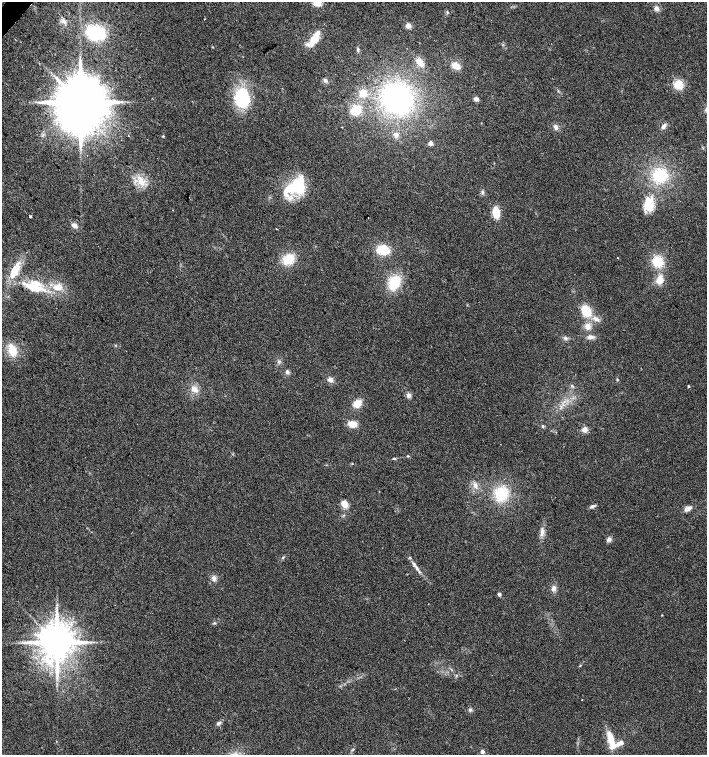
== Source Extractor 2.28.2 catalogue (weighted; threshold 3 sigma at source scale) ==
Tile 11 of 4 x 4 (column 3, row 3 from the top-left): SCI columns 2980-4388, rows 1510-3014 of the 6025 x 6023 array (HDU 1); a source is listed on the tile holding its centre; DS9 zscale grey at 2 x 2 block average (1 PNG px = mean of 2 x 2 image px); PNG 709 x 757 px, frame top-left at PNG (2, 2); no overlay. Shown black and unused: <1% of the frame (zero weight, under 2 of 3 exposures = <1% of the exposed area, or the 3 px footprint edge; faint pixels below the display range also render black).
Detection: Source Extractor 2.28.2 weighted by HDU 2 'WHT'; one run over the whole footprint, this tile lists its part. Background 0.0301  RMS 0.0063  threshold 0.0283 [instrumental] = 3 sigma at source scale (4.5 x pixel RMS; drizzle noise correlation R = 1.50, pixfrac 1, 0.0396/0.0396 arcsec/px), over >= 5 px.
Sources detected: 90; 2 inside a brighter object's white glare — not listed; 4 inside a brighter listed object's ellipse — not listed separately; the other 84 listed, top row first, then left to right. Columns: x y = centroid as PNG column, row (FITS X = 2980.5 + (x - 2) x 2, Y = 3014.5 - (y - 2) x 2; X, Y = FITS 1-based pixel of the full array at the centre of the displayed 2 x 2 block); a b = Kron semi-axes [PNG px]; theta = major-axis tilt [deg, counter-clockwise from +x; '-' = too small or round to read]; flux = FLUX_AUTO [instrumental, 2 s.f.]
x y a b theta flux
317 3 8 5 -3 12
656 8 7 5 -36 5.2
447 12 4 3 - 1.9
63 21 7 5 -38 5.2
408 26 5 5 - 7.6
98 34 13 12 - 63
314 39 14 6 51 35
212 47 3 2 - 0.79
358 50 6 3 -81 2.3
420 62 8 5 -57 16
456 66 8 6 -34 15
325 80 5 4 - 3.3
678 84 9 8 - 23
363 93 9 8 - 18
242 98 21 15 -90 94
397 99 31 30 - 270
476 99 5 4 - 5.1
80 102 13 11 -68 11000
356 110 10 8 34 33
663 126 8 5 58 4.7
556 127 7 5 -56 4.5
396 135 7 5 -55 5.4
163 136 3 3 - 1
431 143 2 2 - 15
660 175 15 14 - 61
140 181 13 7 -81 17
295 186 32 13 40 65
649 206 15 10 86 23
173 210 2 2 - 0.77
496 212 9 5 -82 30
30 216 2 2 - 7.7
74 225 6 4 -31 7
276 229 2 2 - 1.9
383 250 11 8 -9 36
617 258 2 2 - 1.7
288 259 11 10 - 32
658 261 10 9 - 35
15 270 22 8 64 32
660 279 8 6 79 18
394 283 13 10 63 48
34 286 19 11 -13 46
58 287 11 8 8 16
586 311 11 8 -62 34
596 319 7 5 -34 7.2
588 326 8 7 - 9.5
591 337 8 5 4 6.4
565 338 5 4 - 3.1
12 350 11 7 -72 29
287 372 5 4 - 3.8
330 380 6 5 - 6.6
572 386 4 3 - 2
688 386 3 2 - 1.8
194 389 9 6 -41 10
409 395 6 5 - 5.1
357 404 8 7 - 16
352 424 9 6 -9 16
543 426 4 3 - 2
584 429 6 5 - 8.7
408 456 3 3 - 1.3
394 459 4 3 - 2
352 464 3 2 - 0.83
475 485 9 5 -67 6.5
501 494 14 13 - 52
344 504 8 6 -52 11
592 506 8 3 19 4.1
688 508 9 5 24 8.8
542 532 14 4 80 8.3
609 539 6 5 - 4.7
283 557 5 2 - 1.4
414 564 7 3 -63 4.1
214 578 6 5 - 5
554 588 7 6 - 5.6
499 594 2 2 - 7.6
662 615 2 2 - 0.84
57 642 8 7 - 5300
580 666 3 2 - 0.91
452 670 3 3 - 1
582 700 2 2 - 0.55
470 710 5 4 - 2.9
219 723 6 4 28 3.6
610 738 14 6 -76 26
619 743 9 4 20 11
353 749 5 2 - 1.7
482 752 2 2 - 14
Isophote crosses this tile's border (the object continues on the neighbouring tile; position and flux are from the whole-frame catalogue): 1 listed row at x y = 317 3
Diffuse or blended objects may show on this block-average render without a row.